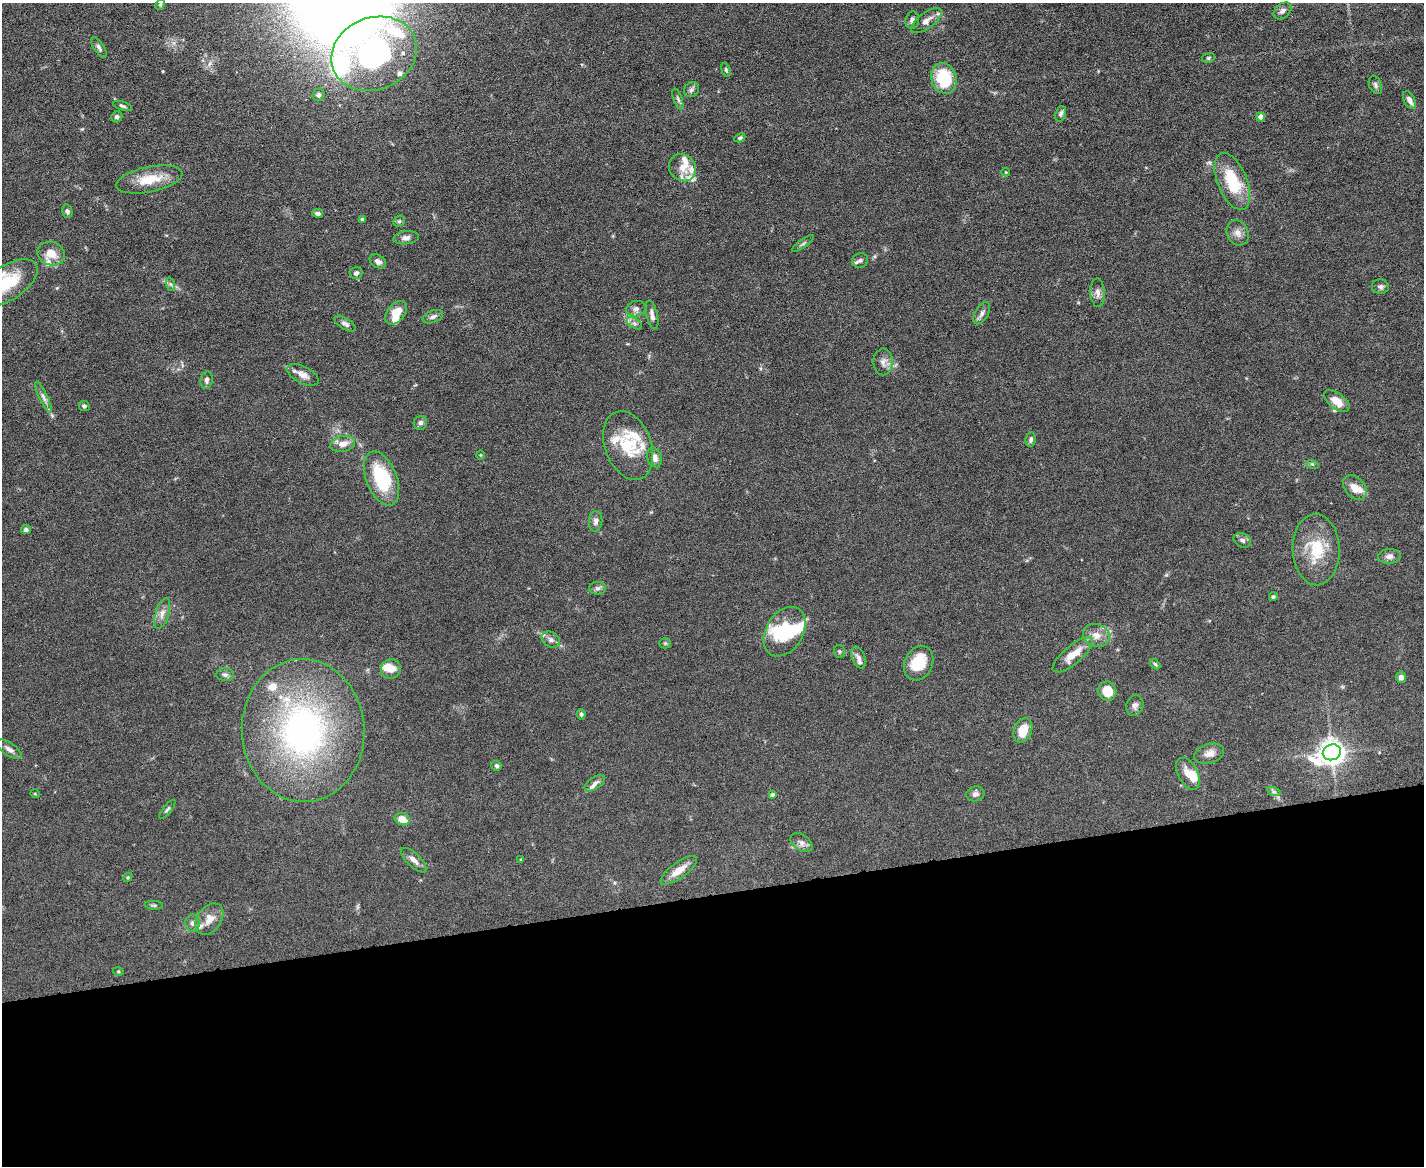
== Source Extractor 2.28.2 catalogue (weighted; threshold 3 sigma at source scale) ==
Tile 11 of 3 x 4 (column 2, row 4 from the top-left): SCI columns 1553-2974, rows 1-1164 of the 4635 x 4656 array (HDU 1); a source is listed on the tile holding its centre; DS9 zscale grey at full resolution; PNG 1426 x 1168 px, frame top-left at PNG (2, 3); each listed source drawn as its Kron ellipse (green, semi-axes under 4 px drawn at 4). Shown black and unused: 23% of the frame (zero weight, under 5 of 9 exposures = <1% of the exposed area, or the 3 px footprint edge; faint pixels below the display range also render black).
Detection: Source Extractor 2.28.2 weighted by HDU 2 'WHT'; one run over the whole footprint, this tile lists its part. Background 0.0889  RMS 0.0045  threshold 0.0184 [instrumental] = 3 sigma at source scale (4.09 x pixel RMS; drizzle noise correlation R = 1.36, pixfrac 0.8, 0.05/0.05 arcsec/px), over >= 5 px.
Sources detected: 128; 2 inside a brighter object's white glare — neither listed nor drawn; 20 inside a brighter listed object's ellipse — not listed separately; the other 106 listed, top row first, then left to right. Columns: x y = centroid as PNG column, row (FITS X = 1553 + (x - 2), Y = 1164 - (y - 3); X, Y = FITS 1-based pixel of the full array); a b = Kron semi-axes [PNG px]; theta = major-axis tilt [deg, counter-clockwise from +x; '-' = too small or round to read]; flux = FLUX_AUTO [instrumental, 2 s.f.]
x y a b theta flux
160 4 6 4 68 0.59
1282 11 10 7 40 1.6
912 20 9 7 77 1.5
926 21 18 8 37 3
99 47 12 5 -56 1.2
374 54 44 36 22 67
1208 58 6 5 - 0.7
726 70 7 4 -74 0.65
944 78 15 12 -73 18
1375 85 10 6 -68 1.1
691 90 8 7 - 1.2
319 95 6 6 - 1.2
678 99 11 4 -71 0.98
1410 100 10 5 -62 2
122 106 10 4 -16 0.8
1061 114 8 5 71 1
117 117 6 5 - 1.1
1261 117 4 4 - 4
740 138 6 4 29 0.7
683 168 14 13 - 4.8
1006 172 4 4 - 0.36
149 179 34 12 12 10
1232 181 30 14 -67 18
67 211 7 5 -76 1
318 213 5 4 - 1.5
362 219 4 4 - 0.48
399 221 6 5 - 0.67
1238 233 13 10 -63 2.9
406 238 13 6 7 1.8
803 244 13 2 36 0.74
51 254 14 11 -18 5.5
860 260 8 7 - 1.2
378 261 8 6 -31 1.5
356 273 6 6 - 1
7 283 34 17 33 17
170 284 7 4 -70 0.84
1380 287 8 7 - 1.3
1098 293 14 7 -87 2.2
636 309 10 7 14 1.7
396 313 13 8 49 5.4
982 313 12 6 60 1.6
652 315 15 5 -78 2
433 317 11 6 22 1.3
634 323 8 5 -31 1.2
345 324 12 5 -32 1.4
883 362 13 9 88 2.5
303 375 17 8 -26 3.1
207 380 9 6 81 1.2
43 397 17 4 -64 1.8
1337 401 15 7 -37 5.5
84 406 5 4 - 0.89
420 423 7 6 - 1.4
1031 440 7 5 83 1
343 444 12 8 10 3.3
628 446 36 23 -69 18
481 455 5 3 - 0.35
654 458 10 7 -73 2.7
1312 464 6 4 -18 0.57
382 478 28 15 -68 24
1355 487 14 9 -48 4.3
596 521 10 6 83 1.8
26 529 5 4 - 1.2
1242 540 9 6 -25 1.5
1316 550 36 23 -88 17
1389 556 11 7 4 2
598 588 8 6 0 1.2
1273 597 4 4 - 0.65
162 613 16 6 73 2.5
785 632 27 18 59 19
1096 635 14 11 -24 3.7
551 640 10 7 -32 1.7
665 643 5 5 - 0.58
839 652 6 5 - 0.62
1073 655 25 9 40 6.4
859 658 11 6 -69 1.9
919 663 18 14 65 12
1155 664 6 3 -45 0.54
391 669 10 9 - 3.8
225 675 9 6 -1 1.2
1401 677 5 5 - 1.5
1107 691 10 9 - 6.8
1135 705 10 8 75 1.8
581 714 5 4 - 0.76
1023 730 13 9 68 7.5
303 731 71 61 -87 130
9 749 14 6 -33 2.1
1332 752 9 7 23 410
1209 753 15 9 16 3.1
497 766 5 5 - 0.91
1188 774 17 9 -62 4.5
595 783 12 6 35 1.6
1274 792 7 4 -19 0.76
35 794 5 3 - 0.3
975 794 9 7 10 1.6
772 795 4 3 - 0.75
167 809 11 4 51 0.9
402 819 8 6 -22 4.7
801 843 12 8 -34 1.8
414 860 16 6 -43 2.4
521 860 4 3 - 0.4
679 870 21 8 36 5.2
128 877 5 3 - 0.44
154 905 9 4 -3 0.74
209 919 17 12 55 4.7
192 923 8 7 - 1.7
118 971 5 3 - 0.4
Isophote crosses this tile's border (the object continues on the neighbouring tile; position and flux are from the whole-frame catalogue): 1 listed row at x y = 7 283